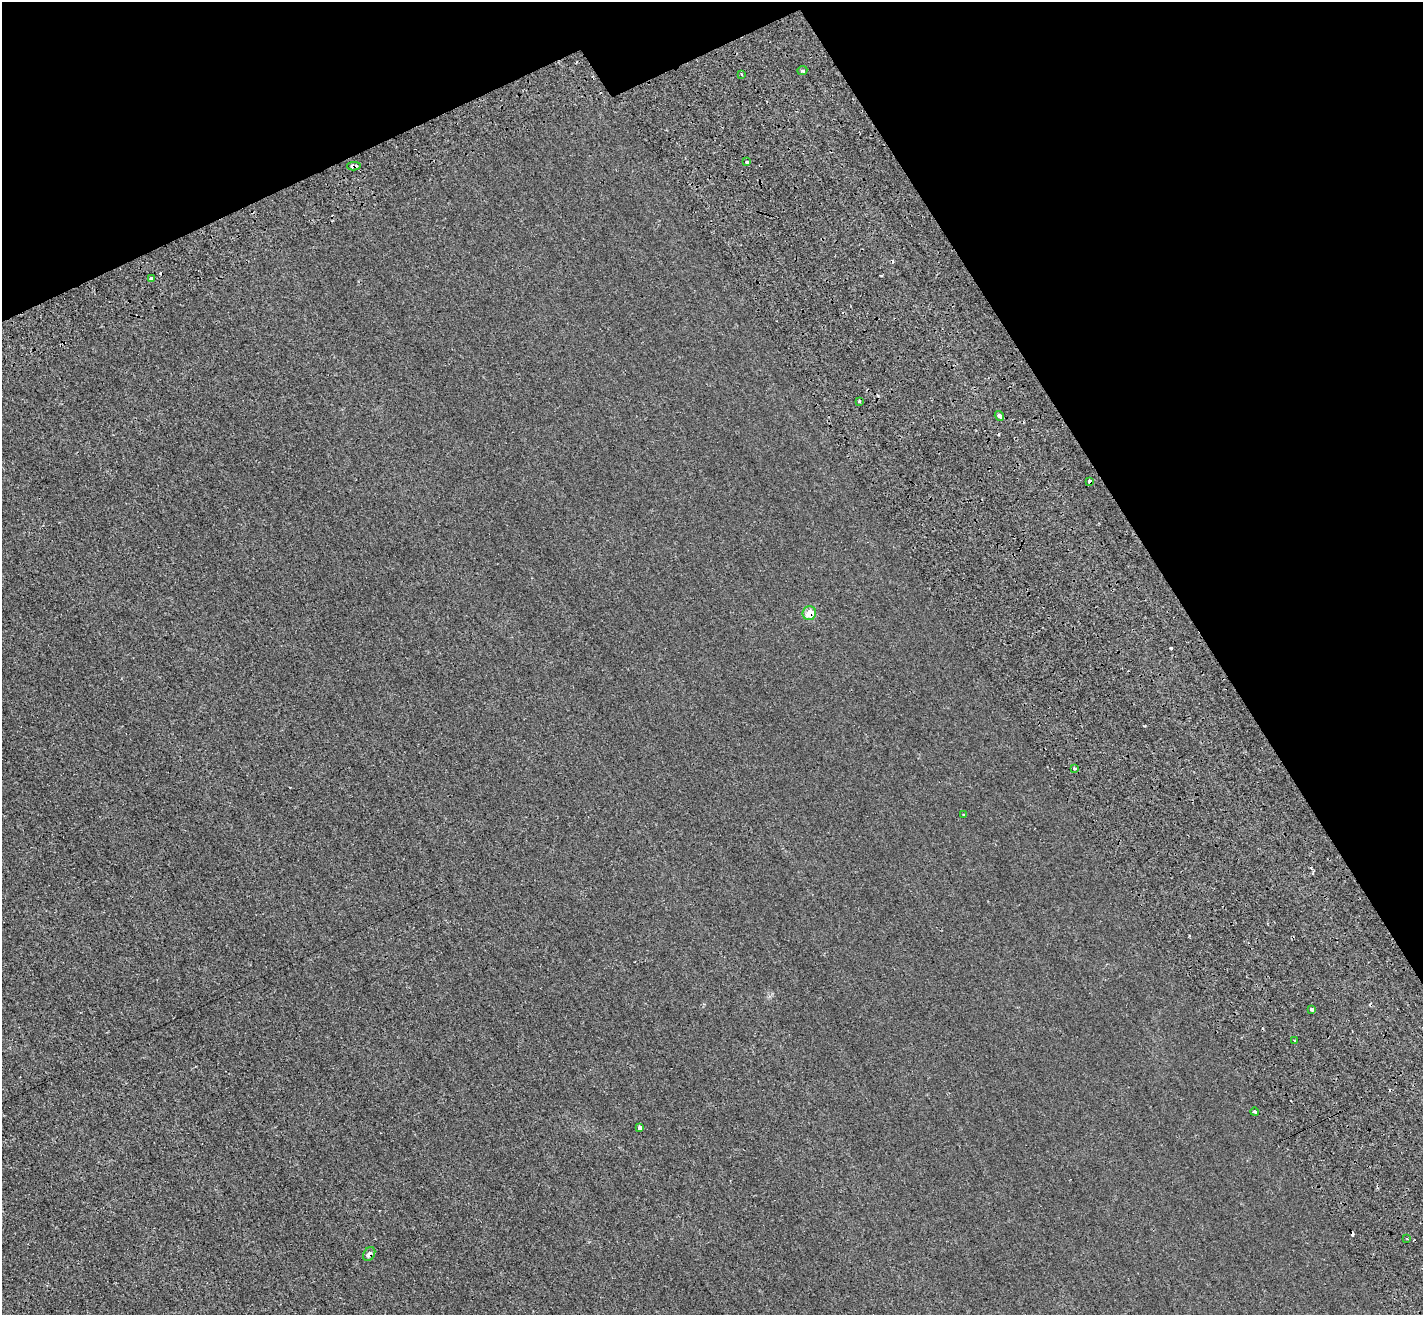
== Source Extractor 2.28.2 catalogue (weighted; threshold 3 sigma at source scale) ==
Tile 3 of 4 x 4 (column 3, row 1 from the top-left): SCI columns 3092-4512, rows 4246-5558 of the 6130 x 6038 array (HDU 1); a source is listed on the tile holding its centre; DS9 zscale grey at full resolution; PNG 1425 x 1317 px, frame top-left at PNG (2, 2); each listed source drawn as its Kron ellipse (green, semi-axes under 4 px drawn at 4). Shown black and unused: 23% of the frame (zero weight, under 2 of 3 exposures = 12% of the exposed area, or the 3 px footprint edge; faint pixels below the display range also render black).
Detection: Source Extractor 2.28.2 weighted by HDU 2 'WHT'; one run over the whole footprint, this tile lists its part. Background 0.00231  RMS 0.0033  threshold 0.0149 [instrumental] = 3 sigma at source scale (4.5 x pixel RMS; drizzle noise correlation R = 1.50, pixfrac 1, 0.05/0.05 arcsec/px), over >= 5 px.
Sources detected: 24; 7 cosmic-ray / hot-pixel residue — neither listed nor drawn; the other 17 listed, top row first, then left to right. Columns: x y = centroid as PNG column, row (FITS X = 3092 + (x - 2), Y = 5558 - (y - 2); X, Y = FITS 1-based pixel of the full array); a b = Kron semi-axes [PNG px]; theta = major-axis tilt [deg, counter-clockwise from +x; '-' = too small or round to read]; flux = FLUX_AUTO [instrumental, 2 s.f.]
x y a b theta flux
802 71 5 4 - 0.72
741 74 4 2 - 0.29
747 162 3 3 - 1.2
354 166 6 4 -3 2.4
151 278 4 3 - 1.4
859 401 3 3 - 1.5
999 416 5 4 - 0.97
1090 481 4 3 - 2.2
809 613 7 6 - 4.9
1075 768 3 3 - 0.89
963 815 3 3 - 0.32
1312 1009 3 3 - 1.6
1295 1040 3 2 - 0.26
1255 1112 4 4 - 0.47
640 1128 4 3 - 1.6
1407 1238 2 2 - 0.32
369 1254 7 5 57 1.4
Overlapping masked pixels (flux is a lower limit): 5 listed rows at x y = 354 166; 151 278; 1090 481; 809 613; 369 1254